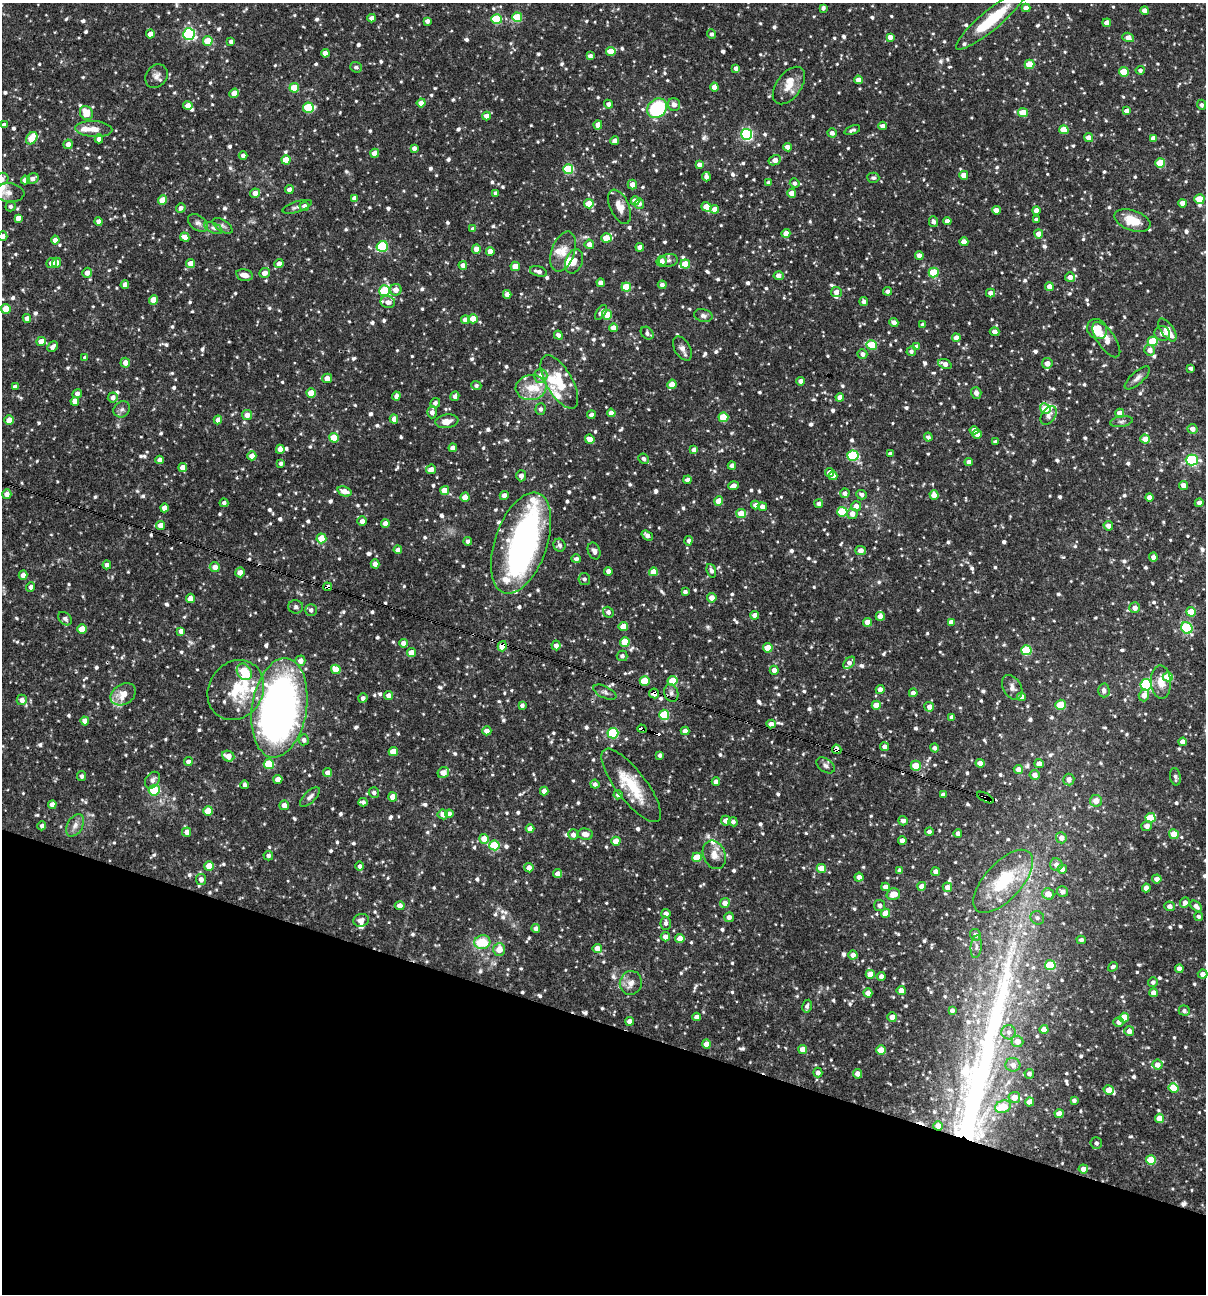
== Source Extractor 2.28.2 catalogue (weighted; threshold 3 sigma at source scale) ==
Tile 15 of 4 x 4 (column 3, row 4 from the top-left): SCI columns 2656-3859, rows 1-1292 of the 5187 x 5168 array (HDU 1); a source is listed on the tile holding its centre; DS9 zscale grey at full resolution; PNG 1208 x 1296 px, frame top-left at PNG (2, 3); each listed source drawn as its Kron ellipse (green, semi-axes under 4 px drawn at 4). Shown black and unused: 21% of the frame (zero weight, under 3 of 4 exposures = <1% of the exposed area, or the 3 px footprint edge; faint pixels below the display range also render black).
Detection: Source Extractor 2.28.2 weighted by HDU 2 'WHT'; one run over the whole footprint, this tile lists its part. Background 0.0869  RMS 0.0039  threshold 0.0175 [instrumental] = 3 sigma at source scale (4.5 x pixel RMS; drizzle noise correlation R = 1.50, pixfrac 1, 0.05/0.05 arcsec/px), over >= 5 px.
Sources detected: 1123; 1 inside a brighter object's white glare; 8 cosmic-ray / hot-pixel residue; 1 long thin detection or spike segment (spike, bleed or trail) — neither listed nor drawn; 31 inside a brighter listed object's ellipse — not listed separately; of the other 1082, all 500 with FLUX_AUTO >= 1.08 (the completeness limit of this list) listed and drawn (582 fainter detections not listed), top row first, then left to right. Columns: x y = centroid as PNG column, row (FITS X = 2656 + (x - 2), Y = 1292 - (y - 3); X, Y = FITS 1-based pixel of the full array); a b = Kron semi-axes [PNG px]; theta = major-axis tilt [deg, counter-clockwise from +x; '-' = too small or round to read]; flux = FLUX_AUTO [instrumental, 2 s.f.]
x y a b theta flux
823 8 4 4 - 1.1
1026 8 4 4 - 2.8
1145 10 4 4 - 2.4
517 17 5 5 - 15
372 18 4 4 - 2.4
496 19 5 5 - 22
991 20 45 10 40 20
427 21 4 4 - 1.6
1107 23 4 4 - 2.5
150 34 4 4 - 3.2
189 34 6 5 - 58
711 34 4 4 - 1.3
890 37 4 4 - 2.5
1128 37 6 4 -18 2.8
208 41 5 5 - 10
231 41 4 4 - 1.3
611 51 5 4 - 5.3
325 53 4 4 - 2.8
590 56 4 4 - 1.5
1030 64 5 4 - 11
356 67 6 5 - 1.1
736 68 4 4 - 1.9
1140 70 4 4 - 1.1
1124 72 5 4 - 11
156 76 12 10 55 2.4
858 80 4 4 - 3.3
789 86 21 12 53 5.5
714 87 4 4 - 2.8
294 88 5 4 - 12
234 93 5 4 - 4.8
421 103 4 4 - 3.5
609 104 4 4 - 1.7
674 104 6 6 - 2.3
188 105 4 4 - 2.8
1202 105 5 4 - 1.1
308 108 5 5 - 20
657 108 10 9 - 28
1127 111 4 4 - 2.3
86 113 7 6 - 6.2
1023 113 5 4 - 8.7
486 116 4 4 - 2.5
4 125 4 3 - 1.1
598 125 4 4 - 3.4
882 126 4 4 - 2
94 129 18 8 -3 3.8
852 130 8 4 20 1.1
1064 130 4 4 - 7.7
832 133 5 4 - 1.5
747 134 5 5 - 54
32 138 7 5 54 9.2
1088 138 4 4 - 2.7
1153 138 4 4 - 2.3
99 139 4 4 - 2.2
615 141 4 4 - 2.1
68 144 5 4 - 2.1
787 147 4 4 - 2.8
414 148 4 4 - 1.7
375 153 4 4 - 4
243 155 4 4 - 1.5
286 160 5 4 - 7.4
775 160 6 5 - 2.4
1160 163 5 5 - 14
699 165 4 4 - 1.8
568 169 5 5 - 21
964 175 4 4 - 3.8
706 177 5 4 - 1.8
873 178 6 5 - 1.1
2 179 7 6 - 1.7
33 179 6 5 - 1.7
25 180 4 4 - 2.7
769 183 4 4 - 1.8
795 183 5 4 - 1.4
632 184 5 4 - 2.7
289 190 4 4 - 2.1
9 193 15 9 -6 2.8
255 193 5 4 - 2.7
495 193 4 3 - 1.2
792 193 4 4 - 3.6
354 198 4 4 - 1.9
1199 199 5 5 - 9.9
163 200 4 4 - 8.5
635 201 4 4 - 3.1
1182 203 4 4 - 2.9
589 204 4 4 - 6.2
639 204 5 5 - 1.8
11 206 5 5 - 1.1
304 206 5 4 - 1.7
297 207 15 5 17 1.6
620 207 18 9 -65 3.9
706 207 5 4 - 5.2
181 208 5 4 - 1.4
715 209 4 4 - 3.2
996 210 4 4 - 3.2
1036 210 4 4 - 2.8
18 218 4 4 - 2.3
1036 220 4 3 - 1.2
99 221 4 4 - 2.5
947 221 4 4 - 2
1132 221 19 10 -20 8.2
933 222 5 4 - 1.5
198 223 11 7 -35 1.7
223 226 11 5 -33 1.2
213 228 10 5 -25 1.2
473 229 4 4 - 1.3
786 233 4 4 - 3.4
1039 234 4 4 - 4.3
3 236 5 4 - 2
185 237 5 4 - 3.6
606 238 5 4 - 6.8
55 240 4 4 - 3.2
964 242 4 4 - 4.1
589 244 5 4 - 2.5
382 246 6 5 - 28
640 247 4 4 - 3.1
476 249 5 4 - 2.9
490 251 4 4 - 2.6
563 252 21 11 71 5.1
919 256 4 4 - 2.5
668 260 9 6 7 1.3
574 261 13 8 68 2.9
661 261 5 5 - 2.9
52 263 5 5 - 2.6
56 263 5 4 - 2.6
191 263 4 4 - 3.2
279 264 4 4 - 2.4
685 264 5 4 - 6.6
463 265 4 4 - 2.4
515 266 5 4 - 6
538 271 9 5 -16 2.2
87 273 5 5 - 2.4
265 273 5 4 - 2.5
934 273 5 5 - 15
244 275 8 5 -12 2.9
779 276 5 4 - 2.6
1070 277 5 5 - 2.6
601 283 4 4 - 3.1
125 285 4 4 - 2.8
662 285 4 4 - 1.6
1049 286 4 4 - 2.6
626 287 5 4 - 11
396 290 6 5 - 3.2
385 291 5 5 - 25
888 291 4 4 - 1.4
836 292 5 5 - 2.1
990 293 4 4 - 2.5
507 294 4 4 - 2.6
154 300 4 4 - 5.7
864 301 4 4 - 1.5
388 302 7 6 - 2.3
6 309 5 4 - 7.2
601 312 8 4 55 1.5
607 315 5 5 - 8
703 316 9 6 -12 1.4
27 318 4 4 - 2.5
473 319 4 4 - 6.9
465 320 4 4 - 2.7
894 322 4 4 - 2.4
923 325 4 4 - 1.7
613 328 4 4 - 2.8
1097 329 10 9 - 7.3
1167 330 13 6 -54 5.3
995 332 5 4 - 1.8
647 333 7 5 -44 1.3
1162 333 8 7 - 1.9
558 335 5 4 - 1.4
956 338 4 4 - 2.8
1106 340 20 9 -55 3.9
41 341 5 4 - 3.8
1153 341 5 5 - 13
872 345 5 5 - 15
52 347 6 4 46 1.8
917 347 4 4 - 2.8
682 348 13 7 -59 2.1
1150 350 5 5 - 2.6
911 351 5 4 - 1.3
862 354 5 5 - 1.8
85 357 4 4 - 1.3
125 363 5 5 - 3
1047 363 5 5 - 3.1
945 364 7 4 -22 2.3
1191 368 4 3 - 1.1
541 376 7 7 - 3.5
327 378 5 4 - 3.1
1137 378 16 6 42 1.9
801 381 4 4 - 2
559 382 30 13 -60 9.8
672 384 5 4 - 6
476 386 5 4 - 1.1
15 387 4 4 - 1.6
531 388 15 12 6 6.8
311 393 4 4 - 8.1
976 393 6 5 - 1.7
77 394 5 4 - 1.5
396 396 4 4 - 2
455 396 5 4 - 1.7
113 397 5 5 - 1.8
840 397 4 4 - 2.7
75 401 4 4 - 3
435 403 5 4 - 1.5
1045 408 6 4 -48 7.3
122 409 9 7 42 1.3
540 409 5 5 - 1.1
432 412 6 5 - 2
611 413 4 4 - 2.5
1120 413 4 4 - 4.1
247 415 5 5 - 2.4
591 415 4 4 - 1.5
1049 415 10 7 54 2.1
723 417 5 5 - 14
394 419 4 4 - 2.9
9 420 5 4 - 3.8
218 420 4 4 - 2.8
447 421 11 6 8 3.5
1121 421 11 5 10 1.1
1192 429 5 5 - 2.5
974 430 4 4 - 2.8
977 434 4 4 - 2.7
928 437 4 4 - 1.1
334 438 5 4 - 12
590 439 5 4 - 3.4
1145 439 5 4 - 4.5
995 442 4 4 - 1.3
453 448 4 4 - 2.6
280 449 4 4 - 3.4
694 450 4 4 - 2.7
891 454 4 4 - 1.7
252 456 4 4 - 3.2
853 456 5 5 - 26
644 459 5 5 - 1.5
159 460 4 4 - 2.1
1192 460 6 5 - 47
969 462 4 4 - 2.5
281 463 4 4 - 1.3
732 466 4 4 - 1.9
183 468 4 4 - 3.4
431 469 5 4 - 2.7
830 473 4 4 - 2.7
521 476 5 5 - 1.7
833 476 4 4 - 2.7
688 480 4 4 - 2.4
1184 485 4 4 - 2.7
733 486 5 4 - 2
445 490 4 4 - 6.4
344 491 7 4 -21 3.6
845 493 4 4 - 1.6
7 494 4 4 - 2.4
504 495 4 4 - 2
862 495 5 4 - 1.2
934 495 5 4 - 4
465 497 4 4 - 5.6
1149 497 4 4 - 2.7
719 501 5 4 - 4.3
224 503 4 4 - 1.3
1199 503 4 4 - 1.7
819 504 4 4 - 1.6
755 505 4 4 - 1.9
856 506 5 5 - 2.6
762 507 5 4 - 2.1
164 508 4 4 - 3
842 512 5 5 - 15
741 514 5 4 - 6.4
852 514 5 5 - 2.9
362 521 5 4 - 2.4
385 523 4 4 - 2.9
161 525 4 4 - 3.2
1108 526 5 4 - 2.5
647 535 6 4 -36 1.7
321 538 5 5 - 7.4
468 541 4 4 - 1.4
689 541 4 4 - 1.4
521 543 52 26 71 120
559 545 6 6 - 1.3
398 550 4 4 - 2.2
594 551 9 6 -68 1.6
861 551 5 4 - 3
1153 557 4 4 - 1.9
576 559 5 4 - 1.2
375 564 4 4 - 2.7
107 565 4 4 - 1.7
215 567 5 5 - 3.4
608 571 4 4 - 2.4
711 571 7 4 -70 1.2
240 572 5 5 - 2.9
653 572 4 4 - 5
23 575 4 4 - 2.8
584 579 6 6 - 1.2
31 587 5 4 - 1.5
328 587 4 4 - 2
685 592 4 4 - 1.5
190 598 5 4 - 3.5
712 598 5 5 - 3.1
296 607 7 6 - 1.2
1135 608 5 5 - 2.7
311 610 6 6 - 1.4
608 612 5 5 - 1.6
1191 612 5 4 - 8.8
755 615 4 4 - 2.6
880 616 4 4 - 3.3
65 619 8 5 -40 1.2
867 622 4 4 - 4
951 622 4 4 - 2.6
623 627 5 4 - 6.8
1187 628 6 5 - 34
82 629 5 5 - 7.1
181 631 4 4 - 2.4
625 642 5 4 - 9
403 643 4 4 - 2.4
556 645 5 4 - 1.9
502 646 5 4 - 7.9
768 648 5 4 - 6.2
1026 650 5 5 - 23
411 653 4 4 - 4.9
622 656 5 5 - 1.2
300 661 5 5 - 2.7
849 663 7 4 45 1.9
336 669 5 4 - 7.3
774 670 4 4 - 2.6
244 672 9 6 -55 21
1168 677 5 4 - 8.5
645 681 5 4 - 9.4
673 681 5 5 - 11
1161 682 16 10 -87 5.2
1146 685 5 5 - 44
1012 687 13 9 -60 2.4
880 689 4 4 - 2.3
236 690 31 27 56 17
1104 690 7 6 - 1.3
605 692 12 6 -25 1.3
654 693 5 5 - 3
671 693 9 7 -74 1.7
913 693 4 4 - 1.6
123 694 13 10 33 6
389 695 4 4 - 2.3
1144 695 6 5 - 2.9
1022 697 4 4 - 2.6
363 698 5 4 - 1.2
22 700 5 5 - 2.5
522 705 4 4 - 1.3
876 705 4 4 - 5.7
1060 705 5 5 - 11
929 707 5 5 - 2.5
279 708 50 27 81 230
664 715 5 5 - 18
952 717 4 4 - 1.4
85 721 4 4 - 2.3
771 724 4 4 - 2.5
642 729 5 3 - 3.3
487 731 4 4 - 2.8
685 731 4 4 - 2.4
613 733 5 5 - 29
304 740 5 5 - 1.6
1183 742 4 4 - 2.8
884 747 4 4 - 2
934 748 4 4 - 1.1
837 749 5 4 - 2.3
393 752 4 4 - 6.3
660 755 4 3 - 1.1
228 756 6 5 - 3.3
188 762 4 4 - 1.6
980 763 4 4 - 3.7
269 764 5 5 - 17
1039 764 5 4 - 2.5
826 765 10 6 -36 1.5
916 766 5 5 - 8.8
1018 769 4 4 - 2.7
328 773 4 4 - 2.7
443 773 6 5 - 3.5
1035 775 5 5 - 2.5
82 776 5 4 - 1.1
1175 777 9 5 -79 1.4
278 779 4 4 - 3.2
152 780 9 6 53 1.7
1069 780 6 5 - 2.2
716 782 4 4 - 2.7
595 784 4 4 - 1.4
244 785 4 3 - 1.3
631 785 44 15 -52 15
154 790 5 5 - 17
544 791 4 4 - 2.8
374 793 5 5 - 1.2
618 795 4 4 - 2.1
943 795 4 4 - 1.7
310 797 13 5 45 1.6
393 797 4 4 - 4.4
985 797 9 3 -29 4.1
1096 801 6 6 - 3.3
363 802 4 4 - 1.3
52 805 4 4 - 2.7
284 805 5 4 - 2.8
208 811 5 5 - 10
443 814 5 5 - 2.4
449 814 4 4 - 2.2
1150 818 5 5 - 13
726 821 5 5 - 2.6
903 821 4 4 - 1.7
733 822 5 4 - 1.3
75 825 12 7 59 2.3
42 826 4 4 - 1.2
1147 826 5 5 - 2.2
530 829 4 4 - 2.6
187 832 4 4 - 2.8
929 832 4 4 - 1.5
958 833 4 4 - 2.4
585 834 7 6 - 2.4
1174 834 5 5 - 6.4
573 835 5 5 - 1.7
1061 838 5 5 - 2.2
484 839 5 5 - 5.7
616 841 4 4 - 5.9
902 841 4 4 - 2.5
494 845 5 5 - 17
714 855 15 11 -68 3.5
268 856 5 4 - 1.3
697 857 5 5 - 9.5
1056 865 6 6 - 1.8
209 866 5 4 - 8.2
360 866 5 4 - 1.2
529 868 4 4 - 2.7
821 868 4 4 - 5.7
1062 869 5 4 - 2.3
900 870 4 4 - 1.6
936 872 4 4 - 2.3
557 874 4 4 - 2.5
859 877 4 4 - 2.7
201 879 5 5 - 2.2
1157 879 5 4 - 2.3
1003 881 39 18 48 24
922 886 4 4 - 3
885 887 4 4 - 2.5
947 887 5 4 - 2.5
1146 888 4 4 - 2.5
1062 892 6 5 - 1.5
893 894 7 5 17 3.8
1048 894 6 5 - 4
725 903 5 4 - 3.5
1185 903 6 4 67 2
880 905 5 5 - 1.5
400 906 5 4 - 2.7
1170 906 5 5 - 2.1
1196 906 7 4 -41 2
885 913 4 4 - 5.7
666 914 4 4 - 2.3
729 917 5 4 - 1.8
1198 917 4 4 - 1.2
1037 918 7 6 - 1.2
361 920 8 6 14 2.1
666 923 6 5 - 1.5
536 929 4 4 - 2.4
975 935 6 5 - 1.5
665 937 4 4 - 2.5
680 938 4 4 - 3.9
1081 940 4 4 - 1.1
482 942 8 7 - 13
976 947 11 5 84 1.6
499 949 6 6 - 4.4
597 949 5 4 - 4.1
853 955 4 4 - 2.4
1050 965 5 5 - 18
1113 967 5 4 - 1.1
1179 969 4 4 - 2.3
870 974 4 4 - 5.4
1203 974 5 4 - 2.1
881 976 4 4 - 1.7
1153 982 5 5 - 1.2
631 983 12 11 - 3
901 990 4 4 - 2.7
868 993 4 4 - 3.1
1153 993 4 4 - 2.8
807 1006 6 4 78 1.2
952 1011 4 4 - 1.4
1184 1011 5 5 - 1.1
697 1017 4 4 - 2.4
892 1017 5 4 - 3.4
1124 1017 5 5 - 8.7
630 1021 4 4 - 2.6
1119 1022 5 5 - 1.8
1044 1029 4 4 - 3.6
1129 1031 5 5 - 2.3
1009 1032 7 7 - 1.6
1017 1041 6 6 - 3.1
706 1044 4 4 - 3.6
803 1049 4 4 - 4.2
881 1050 5 4 - 8.9
1013 1065 7 7 - 2.2
1157 1065 5 5 - 3
818 1073 5 4 - 1.7
857 1074 5 4 - 2.6
1029 1074 5 4 - 1.2
1174 1088 5 5 - 11
1109 1090 5 4 - 4.2
1014 1097 6 5 - 4.3
1074 1100 4 4 - 1.1
1030 1102 4 4 - 3.2
1003 1107 8 6 17 9.5
1059 1114 4 4 - 5.1
1160 1118 4 4 - 6.1
938 1126 5 4 - 2.8
1096 1143 6 5 - 1.5
1151 1160 5 5 - 13
1083 1169 5 4 - 2.6
Overlapping masked pixels (flux is a lower limit): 9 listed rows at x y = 7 494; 328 587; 502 646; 654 693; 279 708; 642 729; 837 749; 985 797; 938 1126
Isophote crosses this tile's border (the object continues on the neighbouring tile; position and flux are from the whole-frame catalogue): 3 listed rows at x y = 2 179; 1199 199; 3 236